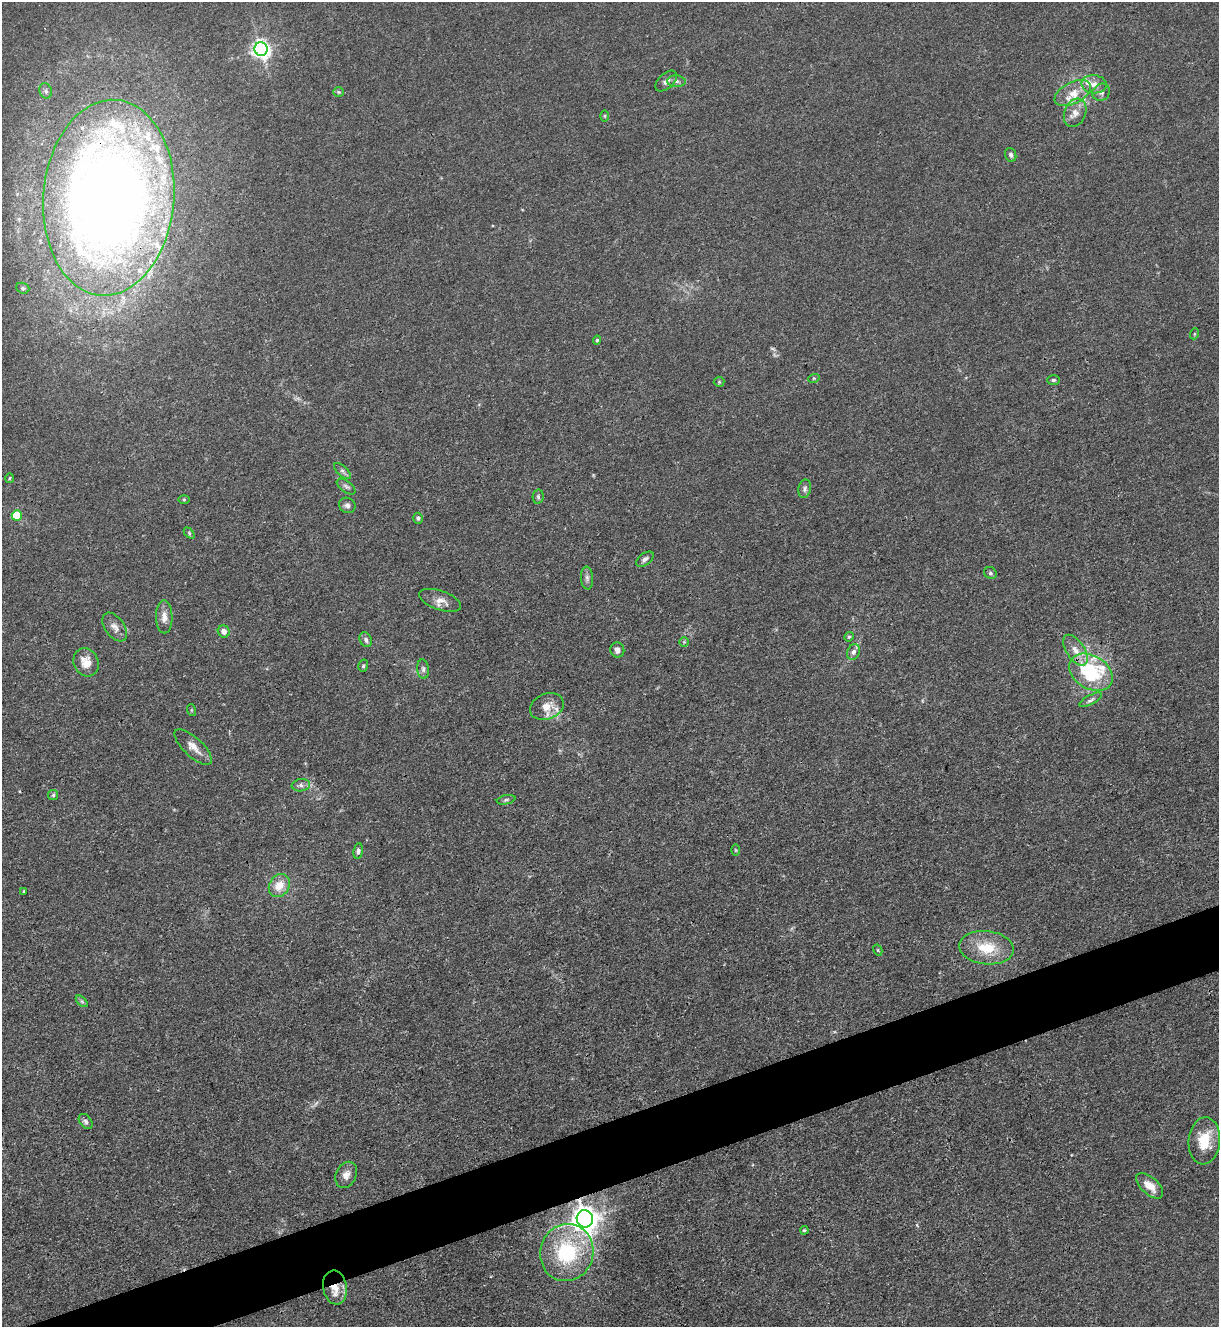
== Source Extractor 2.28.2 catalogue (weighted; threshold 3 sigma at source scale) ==
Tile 7 of 4 x 4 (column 3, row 2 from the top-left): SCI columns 2582-3798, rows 2653-3977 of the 5287 x 5305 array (HDU 1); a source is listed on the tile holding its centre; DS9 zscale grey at full resolution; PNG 1221 x 1329 px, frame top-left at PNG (2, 2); each listed source drawn as its Kron ellipse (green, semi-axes under 4 px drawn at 4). Shown black and unused: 4% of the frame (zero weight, under 3 of 4 exposures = <1% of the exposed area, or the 3 px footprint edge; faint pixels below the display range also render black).
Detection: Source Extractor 2.28.2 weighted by HDU 2 'WHT'; one run over the whole footprint, this tile lists its part. Background 0.0313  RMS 0.0027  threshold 0.0121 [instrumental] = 3 sigma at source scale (4.5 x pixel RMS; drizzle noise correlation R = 1.50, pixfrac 1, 0.05/0.05 arcsec/px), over >= 5 px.
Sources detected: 82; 4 too faint to see at this stretch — neither listed nor drawn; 11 inside a brighter listed object's ellipse — not listed separately; the other 67 listed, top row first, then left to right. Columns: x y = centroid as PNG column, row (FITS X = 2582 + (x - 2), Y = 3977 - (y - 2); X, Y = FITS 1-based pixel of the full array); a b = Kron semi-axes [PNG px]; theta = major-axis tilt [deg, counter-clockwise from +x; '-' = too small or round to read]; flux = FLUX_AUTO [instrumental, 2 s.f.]
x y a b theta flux
261 49 7 6 - 130
666 81 13 7 43 1.3
676 81 9 6 -3 0.87
1094 84 12 9 -7 2.1
46 91 8 6 -68 0.69
339 92 5 5 - 0.35
1101 92 9 8 - 1.2
1073 93 20 10 27 3.8
1075 113 14 11 69 2.5
605 116 6 4 -90 0.32
1011 155 7 5 -70 0.75
109 198 98 65 85 380
23 288 7 5 -21 0.49
1194 334 5 3 - 0.26
597 340 4 4 - 0.42
814 378 6 3 18 0.31
1053 380 6 5 - 0.49
719 382 5 5 - 0.35
343 471 11 5 -42 0.79
9 478 5 3 - 0.27
346 486 11 5 -37 0.76
805 489 9 6 78 0.83
538 497 7 5 79 0.53
184 499 6 4 1 0.34
347 505 8 7 - 0.94
17 515 5 5 - 13
418 518 5 5 - 0.56
189 533 6 4 -47 0.36
645 559 10 5 37 0.97
990 573 6 5 - 0.59
587 578 11 6 -85 0.94
440 600 22 9 -19 2.6
164 617 16 8 -89 2.2
115 627 16 9 -53 1.8
224 631 6 6 - 1.5
849 637 5 4 - 0.37
366 640 8 6 -66 0.92
684 642 4 4 - 0.31
617 650 7 7 - 1.3
1075 650 17 9 -57 3.2
853 652 8 6 67 1.1
86 662 14 12 -64 3.5
363 666 6 5 - 0.45
423 669 10 6 -82 0.82
1091 672 23 16 -32 18
1091 700 12 4 28 0.82
547 706 17 12 21 3.9
191 710 6 4 -71 0.27
193 747 24 9 -43 2.7
301 785 9 6 8 0.92
53 795 5 5 - 0.45
506 800 9 4 12 0.51
736 850 5 3 - 0.29
358 851 8 4 83 0.65
279 885 12 10 58 4.3
24 891 3 2 - 0.26
986 948 27 16 -6 9
878 950 6 4 -61 0.32
82 1001 7 4 -43 0.48
86 1121 8 6 -52 0.74
1204 1141 23 16 85 8.3
346 1175 13 10 65 1.9
1150 1186 16 8 -42 3.7
585 1219 8 8 - 340
804 1230 4 3 - 0.31
567 1253 29 26 76 24
335 1287 17 12 -80 4.1
Overlapping masked pixels (flux is a lower limit): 3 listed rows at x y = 109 198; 585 1219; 335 1287
Isophote crosses this tile's border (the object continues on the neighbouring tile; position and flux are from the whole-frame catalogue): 1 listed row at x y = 109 198